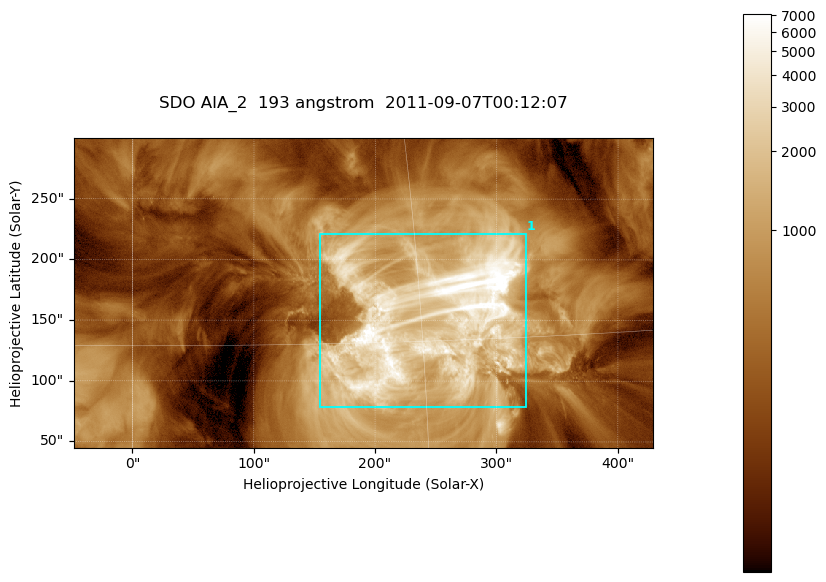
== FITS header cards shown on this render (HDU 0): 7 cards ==
TELESCOP= 'SDO     '           /
INSTRUME= 'AIA_2   '           /
WAVELNTH=                  193 /
WAVEUNIT= 'angstrom'           /
DATE-OBS= '2011-09-07T00:12:07.84' /
CTYPE1  = 'HPLN-TAN'           /
CTYPE2  = 'HPLT-TAN'           /

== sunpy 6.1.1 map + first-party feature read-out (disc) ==
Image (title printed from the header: SDO AIA_2  193 angstrom  2011-09-07T00:12:07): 794 x 424 px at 0.601 arcsec/px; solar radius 952 arcsec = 1585 px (partial field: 4.3% of the solar disc is inside the frame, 100% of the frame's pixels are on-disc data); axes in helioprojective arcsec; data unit not stated in the header (colour bar unlabelled)
Pointing: header CRPIX1/2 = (2043.76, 2047.55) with CRVAL1/2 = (0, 0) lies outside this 794 x 424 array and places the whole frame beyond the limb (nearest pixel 1.29 R_sun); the SolarSoft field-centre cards XCEN/YCEN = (190.1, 172.5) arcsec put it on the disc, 1737 arcsec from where CRPIX/CRVAL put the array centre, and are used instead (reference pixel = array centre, CRVAL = XCEN/YCEN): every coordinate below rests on XCEN/YCEN
Orientation: roll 0.0564 deg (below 1 deg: not rotated)
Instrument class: DISC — disc imager (sunpy class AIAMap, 193 A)
Bright regions (active regions / flare kernels): reference = the on-disc median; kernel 7 px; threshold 5 sigma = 1591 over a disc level ~396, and >= 1.15x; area >= 336 px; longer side >= 5 px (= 3 arcsec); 1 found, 1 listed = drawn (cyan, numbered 1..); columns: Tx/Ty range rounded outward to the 2 arcsec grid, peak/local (2 s.f.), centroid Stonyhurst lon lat
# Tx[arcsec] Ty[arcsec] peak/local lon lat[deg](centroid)
1 154..324 78..222 22 +15 +16